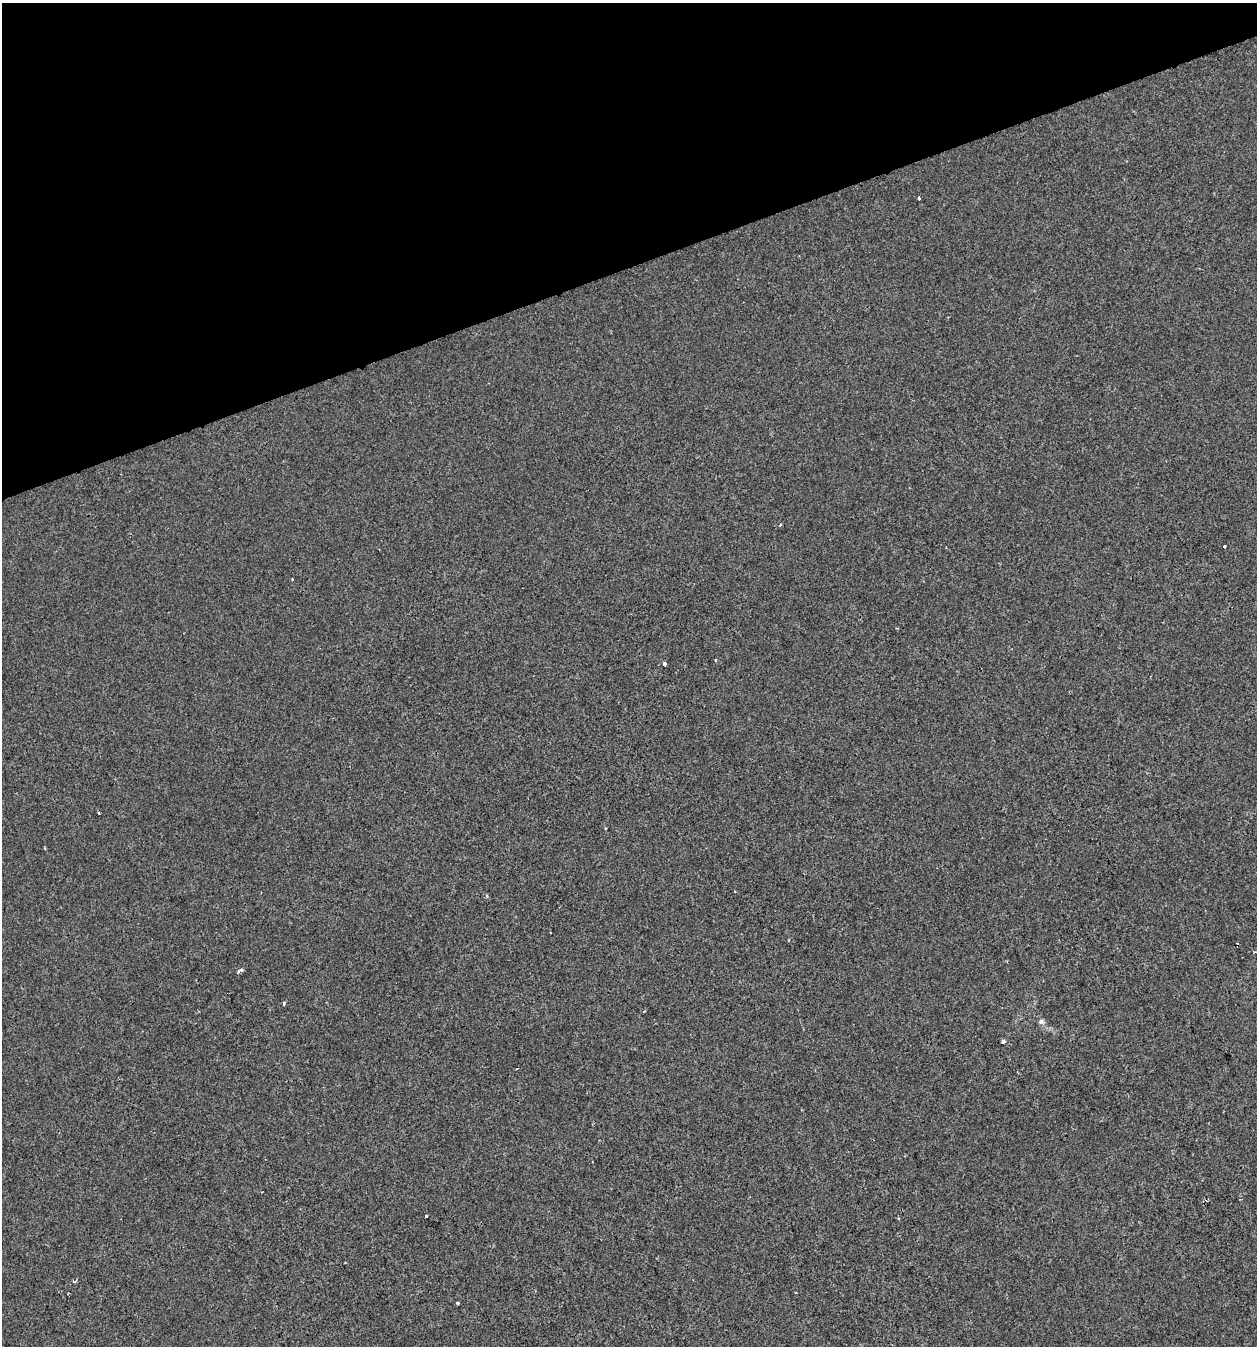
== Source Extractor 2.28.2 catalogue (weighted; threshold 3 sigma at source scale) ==
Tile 3 of 4 x 4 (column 3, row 1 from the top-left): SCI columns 2628-3882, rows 4034-5377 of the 5201 x 5378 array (HDU 1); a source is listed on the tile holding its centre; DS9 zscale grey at full resolution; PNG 1259 x 1348 px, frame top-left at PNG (2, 3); no overlay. Shown black and unused: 20% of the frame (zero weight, under 2 of 3 exposures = <1% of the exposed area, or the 3 px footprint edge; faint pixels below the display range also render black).
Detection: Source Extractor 2.28.2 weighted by HDU 2 'WHT'; one run over the whole footprint, this tile lists its part. Background -8.94e-04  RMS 0.0042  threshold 0.0189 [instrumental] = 3 sigma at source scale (4.5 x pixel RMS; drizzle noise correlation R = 1.50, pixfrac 1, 0.0396/0.0396 arcsec/px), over >= 5 px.
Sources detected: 15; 2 cosmic-ray / hot-pixel residue — not listed; the other 13 listed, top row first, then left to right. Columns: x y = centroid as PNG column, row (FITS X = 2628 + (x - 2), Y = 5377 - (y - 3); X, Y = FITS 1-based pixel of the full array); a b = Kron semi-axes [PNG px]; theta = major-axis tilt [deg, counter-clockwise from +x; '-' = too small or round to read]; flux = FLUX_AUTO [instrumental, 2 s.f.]
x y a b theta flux
919 198 3 3 - 2.1
1224 546 3 3 - 0.88
715 660 3 2 - 0.46
665 663 3 3 - 2
487 896 4 3 - 0.47
240 970 7 3 32 1.1
284 1003 5 3 - 0.72
1041 1021 7 7 - 1.1
1003 1042 4 3 - 3.3
426 1216 3 3 - 1.5
74 1282 4 3 - 1.5
68 1293 2 2 - 0.38
458 1303 3 3 - 1.2